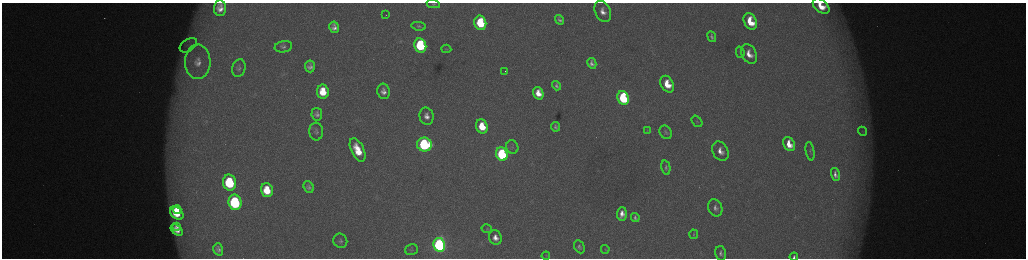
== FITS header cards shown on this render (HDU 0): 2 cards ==
NAXIS1  =                 2048 /fastest changing axis
NAXIS2  =                  512 /next to fastest changing axis

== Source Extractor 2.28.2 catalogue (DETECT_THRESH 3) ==
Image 2048 x 512 px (HDU 0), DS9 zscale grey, zoomed out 1/2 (1 PNG px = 2 x 2 image px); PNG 1028 x 260 px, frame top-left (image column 1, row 511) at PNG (2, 3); each listed source drawn as its Kron ellipse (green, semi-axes under 4 px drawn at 4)
Background 173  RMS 1.9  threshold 5.64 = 3 sigma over >= 5 px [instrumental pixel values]
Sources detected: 74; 5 cannot appear on this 1/2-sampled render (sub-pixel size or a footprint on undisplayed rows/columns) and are neither listed nor drawn; the other 69 listed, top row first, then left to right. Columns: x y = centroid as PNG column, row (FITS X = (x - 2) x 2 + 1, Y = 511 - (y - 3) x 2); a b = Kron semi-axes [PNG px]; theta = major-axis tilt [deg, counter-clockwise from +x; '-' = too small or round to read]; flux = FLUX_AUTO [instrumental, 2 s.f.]
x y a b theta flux
433 4 6 4 -10 650
821 6 9 6 -40 8000
220 8 8 6 87 3600
603 11 11 7 -67 3900
386 15 2 1 - 200
559 20 5 3 - 1000
750 22 9 6 -65 12000
480 23 7 6 - 23000
419 26 7 4 -8 730
334 27 6 4 -80 2000
712 37 6 3 -64 910
188 45 9 6 33 2400
420 45 7 6 - 38000
283 47 9 5 11 1300
446 49 5 3 - 340
740 52 6 4 -74 570
749 54 10 7 -62 5100
198 62 17 13 -88 7800
592 63 5 4 - 1400
310 66 6 5 - 1600
239 68 9 6 75 1300
505 71 2 1 - 470
667 84 9 6 -63 10000
557 86 5 3 - 1000
383 91 8 6 -78 2400
323 92 7 6 - 10000
538 93 6 5 - 5400
623 98 7 5 -68 41000
317 114 6 5 - 1500
427 116 9 7 -78 2900
697 121 6 4 -51 700
482 126 7 6 - 12000
555 127 5 3 - 1000
647 131 3 3 - 250
862 131 5 2 - 370
316 132 9 7 -84 1300
666 132 7 5 -55 840
424 144 7 7 - 60000
789 144 7 5 -61 6600
512 147 7 6 - 1100
358 150 13 6 -65 11000
720 151 10 7 -59 4000
810 151 9 3 -80 780
502 154 7 5 -69 52000
666 167 7 4 -77 870
835 174 7 4 -75 1800
230 183 8 6 -78 37000
309 187 6 5 - 1300
267 190 7 6 - 11000
235 202 8 6 -77 62000
715 208 9 6 -65 2000
177 210 4 3 - 3600
177 213 8 5 -42 11000
622 214 6 5 - 3200
635 218 4 3 - 1000
177 226 4 3 - 1500
487 229 5 4 - 460
177 230 7 4 -43 3500
694 234 5 3 - 380
495 238 7 6 - 3300
340 241 7 6 - 1100
439 245 7 6 - 130000
579 247 7 5 -64 1100
218 249 6 4 -72 1500
605 249 4 4 - 440
412 250 6 5 - 680
721 253 7 5 -76 1400
546 256 4 3 - 300
794 257 4 3 - 970
At the frame edge (FLAGS 8, measured only in part): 2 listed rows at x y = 821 6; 794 257
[5 sub-pixel or undisplayed-footprint detections neither listed nor drawn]